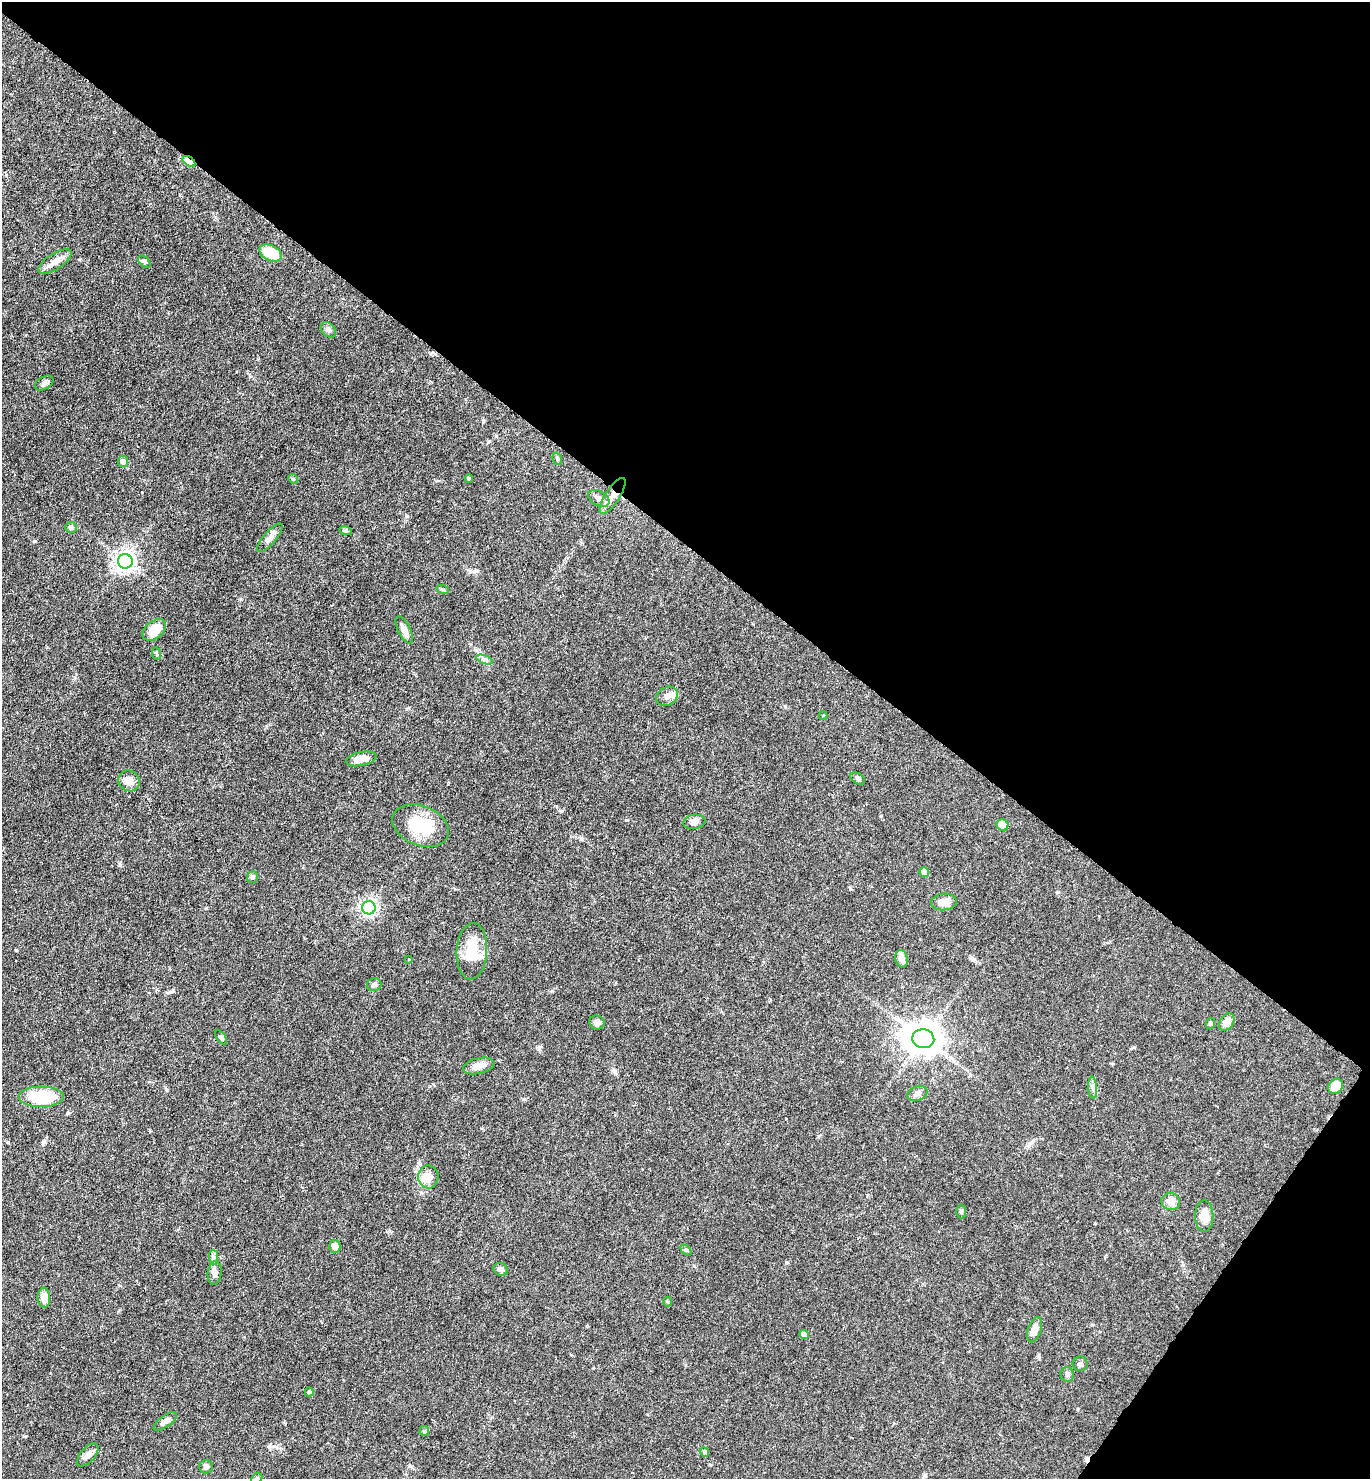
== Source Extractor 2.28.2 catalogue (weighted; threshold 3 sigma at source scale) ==
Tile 8 of 4 x 4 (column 4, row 2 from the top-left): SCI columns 4396-5763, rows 2956-4432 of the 5915 x 5909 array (HDU 1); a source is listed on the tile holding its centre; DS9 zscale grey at full resolution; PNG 1372 x 1481 px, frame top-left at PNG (2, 2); each listed source drawn as its Kron ellipse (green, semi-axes under 4 px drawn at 4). Shown black and unused: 40% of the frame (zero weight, under 4 of 7 exposures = <1% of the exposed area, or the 3 px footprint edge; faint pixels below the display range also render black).
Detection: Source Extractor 2.28.2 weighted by HDU 2 'WHT'; one run over the whole footprint, this tile lists its part. Background 0.0575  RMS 0.0029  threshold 0.0117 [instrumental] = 3 sigma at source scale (4.09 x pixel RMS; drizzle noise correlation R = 1.36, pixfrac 0.8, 0.05/0.05 arcsec/px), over >= 5 px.
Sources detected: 72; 1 cosmic-ray / hot-pixel residue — neither listed nor drawn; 2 inside a brighter listed object's ellipse — not listed separately; the other 69 listed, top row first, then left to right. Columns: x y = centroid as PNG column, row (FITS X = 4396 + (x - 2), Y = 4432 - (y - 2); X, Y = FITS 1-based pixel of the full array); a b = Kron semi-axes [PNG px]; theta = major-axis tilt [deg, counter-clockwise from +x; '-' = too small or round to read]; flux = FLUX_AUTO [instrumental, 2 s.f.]
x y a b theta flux
189 161 7 3 -34 8.2
271 253 12 7 -27 6.1
55 262 19 8 32 2.2
144 262 7 4 -45 0.5
328 330 9 6 -47 0.76
44 383 10 6 30 0.84
557 459 6 4 -69 0.41
123 462 5 5 - 1.3
469 478 4 3 - 0.32
293 479 5 4 - 0.35
613 496 21 7 57 2.2
599 498 11 7 -29 1.4
71 528 6 5 - 0.67
345 530 6 4 -20 0.39
270 538 18 6 49 1.5
125 561 7 7 - 160
443 590 6 4 -19 0.33
154 630 13 8 39 4.1
404 630 15 6 -63 1.6
156 653 6 4 -82 0.38
484 659 8 3 -18 0.63
667 696 11 9 31 1.6
823 715 4 3 - 0.23
361 759 15 7 12 2.8
858 779 8 5 -33 0.61
129 781 11 10 - 2.1
694 822 11 7 8 1.5
1002 825 6 5 - 3.4
421 826 29 20 -21 11
924 872 5 4 - 2.6
252 877 6 5 - 0.48
944 902 13 8 6 2.7
369 908 7 6 - 82
472 951 28 15 87 8.9
409 959 3 2 - 0.18
902 959 9 6 -77 1.6
374 985 7 6 - 0.73
597 1022 8 7 - 1.2
1227 1022 9 6 57 2.1
1210 1023 6 4 67 0.42
221 1037 8 4 -54 0.47
923 1039 11 9 -13 500
479 1066 16 8 13 2.4
1335 1086 8 7 - 3.7
1093 1088 11 4 -86 0.88
917 1093 10 7 20 1.1
42 1097 23 10 0 11
428 1177 11 10 - 2.9
1171 1202 9 8 - 2.2
961 1211 7 5 90 0.45
1204 1216 16 9 -89 3
335 1246 6 6 - 1.6
686 1250 6 4 -43 0.38
214 1257 7 4 -89 0.65
501 1269 7 6 - 1.1
215 1273 12 7 83 1.3
44 1298 10 6 -86 2.5
667 1302 5 3 - 0.3
1034 1330 13 6 71 2.2
804 1334 4 4 - 1.3
1080 1364 7 7 - 0.73
1067 1375 7 6 - 0.63
309 1392 4 4 - 0.42
165 1421 14 6 35 1.3
424 1431 5 5 - 0.34
704 1452 5 4 - 0.35
88 1455 14 7 49 1.4
206 1467 7 6 - 0.69
257 1478 6 4 45 0.4
Overlapping masked pixels (flux is a lower limit): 2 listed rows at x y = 189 161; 613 496
Isophote crosses this tile's border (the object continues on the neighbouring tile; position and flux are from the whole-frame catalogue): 1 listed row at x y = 257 1478
Unlisted compact peaks at least as high as the median listed source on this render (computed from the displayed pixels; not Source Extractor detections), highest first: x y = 626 820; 16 950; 524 1099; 483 421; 120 865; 581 838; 407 516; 166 1089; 68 1113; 171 992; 850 889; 206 908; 539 1048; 142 492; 881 816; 552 991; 1039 1357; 786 1262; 1057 892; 43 1142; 561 811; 785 706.